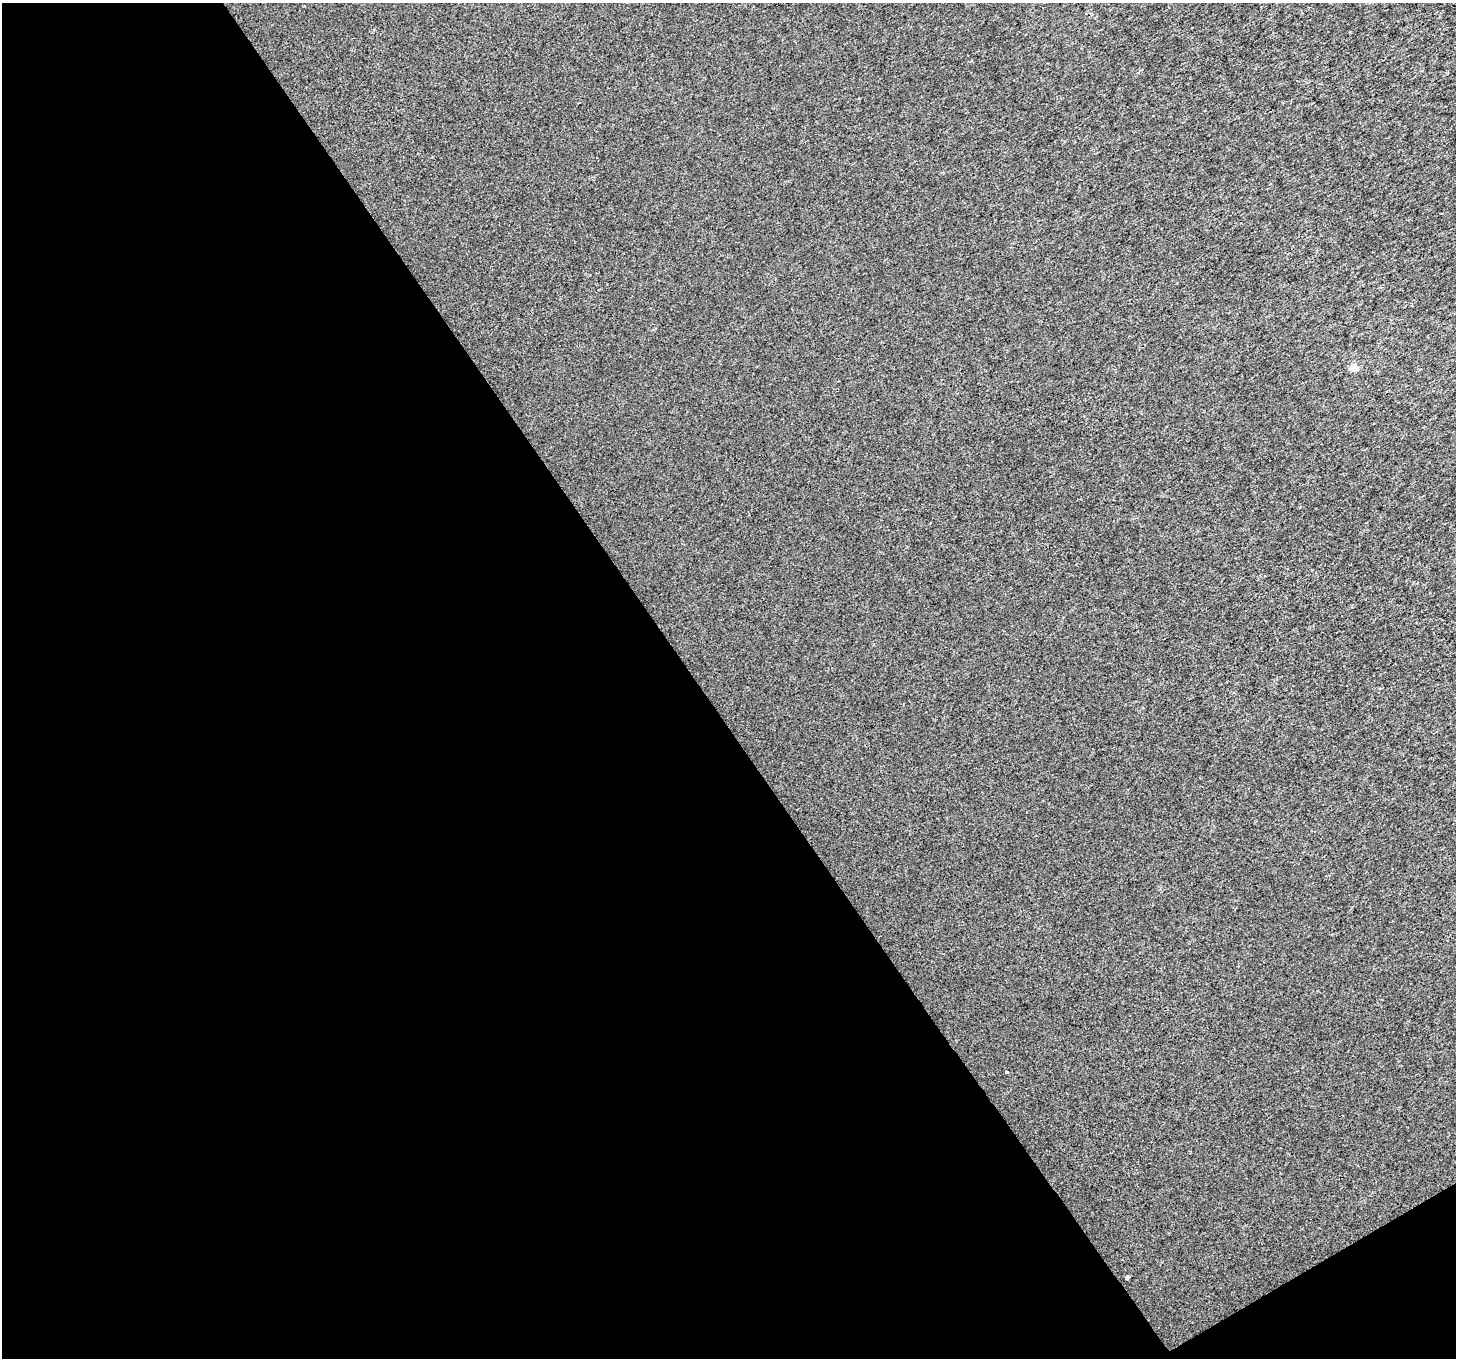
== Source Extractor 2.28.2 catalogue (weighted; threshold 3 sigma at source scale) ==
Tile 3 of 2 x 2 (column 1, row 2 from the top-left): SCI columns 1-1454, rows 89-1444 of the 2912 x 2870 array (HDU 1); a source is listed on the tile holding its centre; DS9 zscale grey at full resolution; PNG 1458 x 1360 px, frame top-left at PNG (2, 3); no overlay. Shown black and unused: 49% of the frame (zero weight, under 3 of 4 exposures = <1% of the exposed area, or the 3 px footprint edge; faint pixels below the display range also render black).
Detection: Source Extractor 2.28.2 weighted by HDU 2 'WHT'; one run over the whole footprint, this tile lists its part. Background 9.86e-04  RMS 0.0049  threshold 0.0219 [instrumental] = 3 sigma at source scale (4.5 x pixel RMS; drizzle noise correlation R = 1.50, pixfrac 1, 0.0396/0.0396 arcsec/px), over >= 5 px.
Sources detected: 3; all 3 listed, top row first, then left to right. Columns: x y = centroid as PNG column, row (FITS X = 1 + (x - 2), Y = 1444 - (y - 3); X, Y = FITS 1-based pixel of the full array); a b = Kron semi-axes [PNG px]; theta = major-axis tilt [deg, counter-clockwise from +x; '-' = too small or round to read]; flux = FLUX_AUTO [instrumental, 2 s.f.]
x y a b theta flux
1354 368 6 5 - 5.8
1007 1072 3 3 - 0.53
1127 1278 4 3 - 4.4